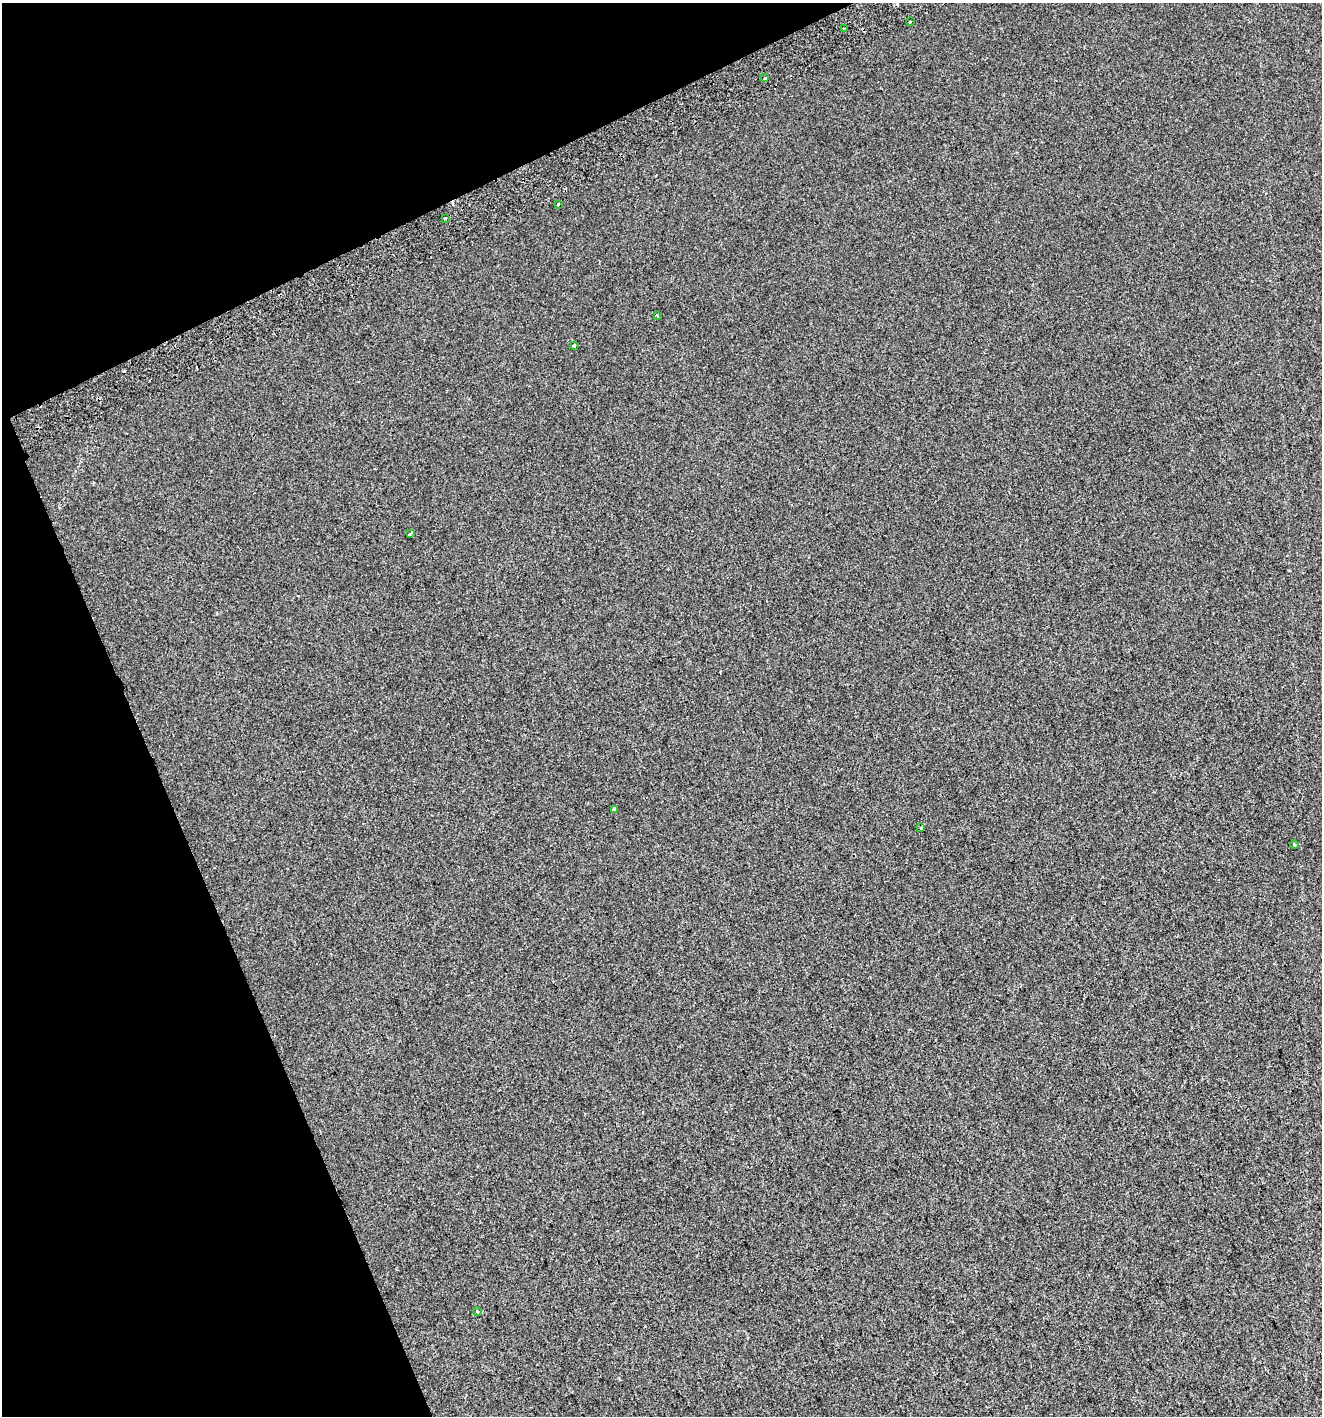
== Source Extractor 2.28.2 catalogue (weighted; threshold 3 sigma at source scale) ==
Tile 5 of 4 x 4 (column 1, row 2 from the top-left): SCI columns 108-1427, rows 2871-4284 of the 5552 x 5736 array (HDU 1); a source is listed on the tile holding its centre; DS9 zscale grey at full resolution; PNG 1324 x 1418 px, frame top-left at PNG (2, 3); each listed source drawn as its Kron ellipse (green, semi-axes under 4 px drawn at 4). Shown black and unused: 21% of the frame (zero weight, under 2 of 3 exposures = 2% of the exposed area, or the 3 px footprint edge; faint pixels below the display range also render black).
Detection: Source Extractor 2.28.2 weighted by HDU 2 'WHT'; one run over the whole footprint, this tile lists its part. Background -1.28e-04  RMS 0.0074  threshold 0.0334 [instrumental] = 3 sigma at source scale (4.5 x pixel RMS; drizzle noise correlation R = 1.50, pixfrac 1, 0.0396/0.0396 arcsec/px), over >= 5 px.
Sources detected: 16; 4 cosmic-ray / hot-pixel residue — neither listed nor drawn; the other 12 listed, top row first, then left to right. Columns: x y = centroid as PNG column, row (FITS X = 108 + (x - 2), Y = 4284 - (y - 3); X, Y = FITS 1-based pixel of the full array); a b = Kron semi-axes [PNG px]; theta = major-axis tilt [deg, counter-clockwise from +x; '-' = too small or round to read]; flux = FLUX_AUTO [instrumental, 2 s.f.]
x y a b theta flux
910 21 3 2 - 1.3
844 28 3 2 - 0.91
765 78 3 3 - 1.1
558 204 3 3 - 1.8
446 219 3 3 - 1.2
657 315 3 2 - 0.58
574 345 4 3 - 2.1
410 534 3 3 - 6.5
614 809 3 3 - 13
921 828 3 3 - 1.2
1294 845 4 3 - 0.84
477 1311 4 3 - 0.93